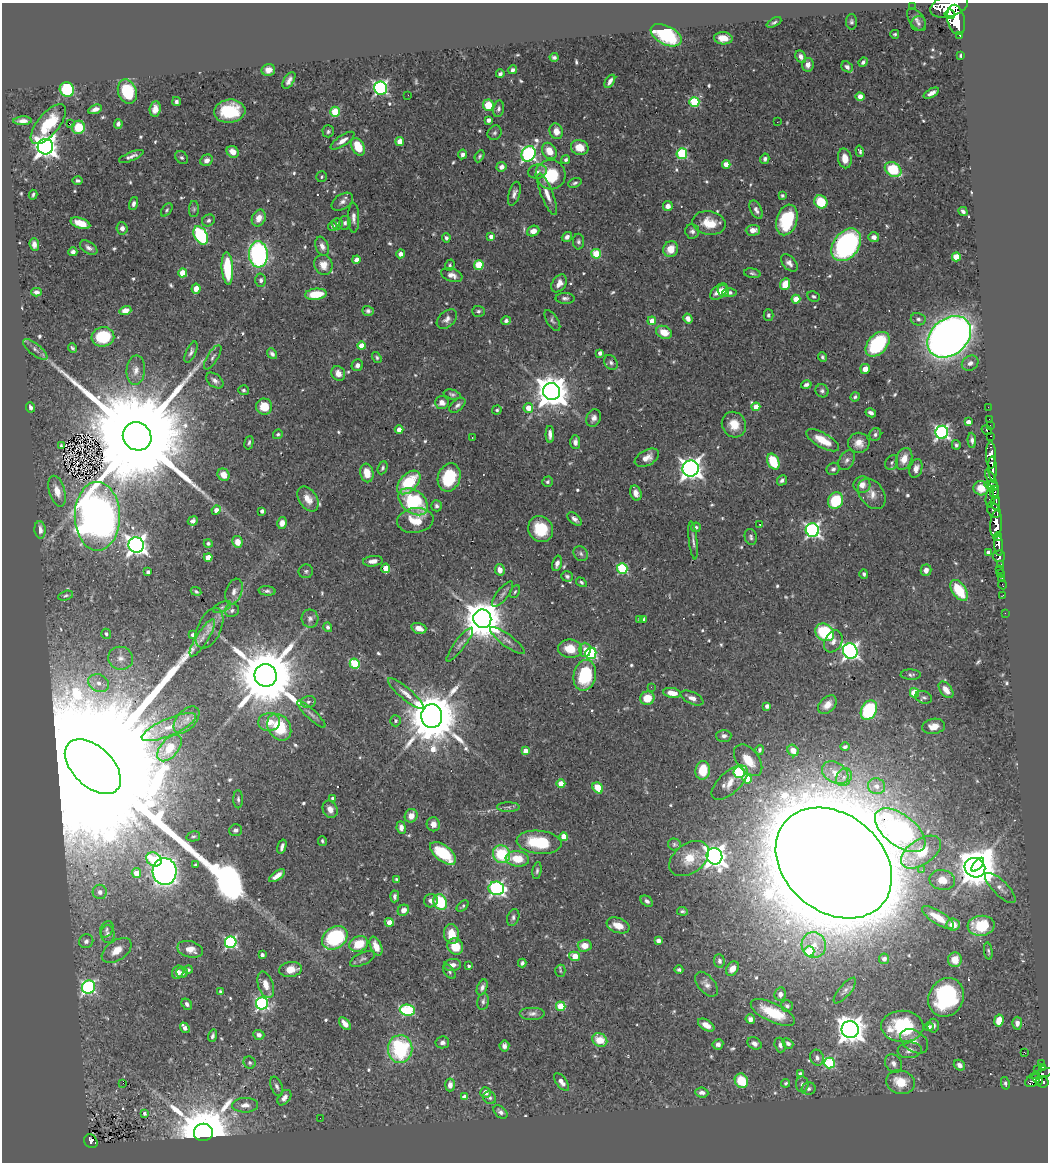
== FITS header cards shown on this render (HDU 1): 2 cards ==
NAXIS1  =                 1046
NAXIS2  =                 1160

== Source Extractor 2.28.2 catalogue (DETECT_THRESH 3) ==
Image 1046 x 1160 px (HDU 1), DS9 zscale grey, 1 PNG px = 1 image px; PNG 1050 x 1164 px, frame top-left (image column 1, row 1160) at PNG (2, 3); each listed source drawn as its Kron ellipse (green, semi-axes under 4 px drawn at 4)
Background 0.937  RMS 0.02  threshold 0.0608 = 3 sigma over >= 5 px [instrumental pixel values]
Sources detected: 661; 2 with non-positive FLUX_AUTO (blend fragments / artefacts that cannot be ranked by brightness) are neither listed nor drawn; of the other 659, the 500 brightest by FLUX_AUTO listed and drawn (159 fainter detections omitted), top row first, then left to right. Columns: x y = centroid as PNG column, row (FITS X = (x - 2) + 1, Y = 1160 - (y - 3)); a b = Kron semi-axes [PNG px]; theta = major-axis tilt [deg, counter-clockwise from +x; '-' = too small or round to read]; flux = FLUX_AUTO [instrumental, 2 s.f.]
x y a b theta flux
949 6 19 11 17 5100
912 7 2 2 - 8.7
950 14 5 4 - 1000
916 19 13 7 -56 7
956 20 15 8 -78 4000
774 22 8 4 26 2.9
851 22 8 5 90 3.2
918 24 8 7 - 4.5
895 34 4 3 - 2.6
666 35 17 9 -26 110
960 35 3 3 - 67
723 38 9 6 -4 14
961 56 4 3 - 2.4
554 57 4 3 - 3
801 57 6 5 - 7
863 62 5 4 - 3.3
808 65 7 6 - 9.1
847 67 6 5 - 6.2
268 70 7 6 - 9.9
513 70 4 4 - 3.2
500 74 4 3 - 3
289 80 9 5 58 7.2
610 81 7 4 56 6.1
380 88 6 6 - 320
67 89 7 7 - 75
127 91 12 9 -71 78
931 93 8 4 29 8.5
408 95 2 2 - 3
860 97 4 4 - 16
176 102 4 4 - 4.2
694 102 5 5 - 94
488 105 6 5 - 35
95 109 7 4 20 6.5
155 109 8 5 84 12
498 109 8 5 78 4.3
230 111 16 11 6 73
335 112 5 5 - 40
488 120 4 4 - 7.2
23 121 9 4 3 8.6
777 122 2 2 - 19
48 124 24 11 51 57
70 124 3 2 - 2.4
118 124 5 4 - 5.2
78 127 6 6 - 36
328 131 6 5 - 3.3
556 131 8 6 -72 12
495 133 7 6 - 3.7
343 141 14 5 34 9.8
400 141 4 4 - 15
45 147 8 7 - 1200
358 147 9 6 -62 35
580 147 9 7 -19 22
549 151 9 6 -56 19
860 151 6 3 -72 3.1
233 152 6 5 - 13
463 154 5 4 - 5
529 154 8 6 62 380
682 154 5 5 - 120
131 156 13 4 22 6.2
480 156 6 4 63 2.6
182 158 7 5 -42 3.4
845 158 10 6 -79 16
765 159 5 4 - 3.5
207 160 6 5 - 8.1
566 160 4 4 - 4
726 164 4 4 - 21
501 167 5 5 - 6.8
893 169 9 7 -35 70
537 171 9 7 12 5.4
551 175 15 14 - 64
321 177 5 5 - 2.5
78 181 5 4 - 3.4
575 183 7 4 21 3.2
514 194 12 5 74 6.1
547 194 22 6 -68 14
33 195 5 3 - 2.6
782 196 4 3 - 3.1
342 202 12 7 34 6.8
821 202 7 6 - 53
133 204 7 4 76 4.8
668 206 5 4 - 8.7
194 209 8 5 89 2.6
167 210 7 4 54 2.6
756 210 10 5 -63 7.1
963 211 5 3 - 4.6
259 218 8 6 66 14
354 218 15 5 -89 7.4
208 220 7 5 32 4
787 220 16 10 72 82
80 223 10 5 -18 25
345 223 7 6 - 4
709 223 17 11 -11 30
337 224 5 5 - 4.1
333 226 5 4 - 5.6
122 228 6 5 - 7.7
753 230 7 5 1 13
533 231 6 5 - 10
692 231 7 7 - 4.7
201 235 10 6 -61 150
491 236 4 4 - 6.7
567 237 5 4 - 5.7
874 237 5 5 - 6.9
446 238 4 4 - 3.4
579 242 8 5 -89 3.7
34 244 6 4 -85 6.6
846 245 18 12 53 290
322 246 10 6 -70 7.8
89 248 10 5 -33 5.3
671 249 8 7 - 21
73 252 4 4 - 5.2
258 254 13 9 -86 300
400 254 4 4 - 8.2
596 254 5 5 - 71
956 257 4 4 - 32
356 260 4 4 - 15
789 263 10 6 -47 6.6
323 265 10 9 - 17
450 265 6 4 71 2.5
479 265 5 5 - 60
227 268 16 5 -86 72
183 273 4 4 - 36
752 273 8 4 -9 3.1
452 275 11 6 -19 9.9
261 280 6 5 - 4.2
559 283 10 6 56 11
785 284 6 5 - 33
196 289 5 4 - 15
723 291 6 5 - 7.2
36 292 5 4 - 4.7
719 292 10 6 41 14
730 293 7 4 1 4.6
316 294 11 5 6 32
813 296 6 5 - 2.8
565 298 9 5 -1 4.3
796 299 4 4 - 30
125 311 6 4 16 11
368 311 6 5 - 3.8
478 311 6 5 - 3.3
768 315 6 5 - 2.9
447 319 12 8 42 7.4
688 319 5 4 - 7.5
918 319 7 6 - 4.5
506 321 4 4 - 4.3
552 321 12 5 -57 3.9
652 321 4 4 - 16
664 332 8 6 -25 23
103 337 11 9 7 64
949 337 24 18 40 1500
877 344 14 9 47 110
361 346 4 4 - 17
72 348 5 3 - 2.4
35 349 15 5 -38 6.5
191 352 11 5 66 4.8
600 353 4 3 - 6.2
272 354 6 4 -50 4.3
213 357 14 5 58 4.9
377 357 6 4 -54 2.5
822 357 5 4 - 2.9
611 362 8 6 -59 4.2
970 363 9 7 32 6.9
357 365 6 5 - 6
865 369 5 5 - 14
136 370 14 9 84 11
338 373 8 6 -57 11
215 380 10 6 -39 6.4
806 385 5 4 - 4.6
244 390 5 5 - 2.8
822 391 7 6 - 3.6
551 392 9 8 - 3200
452 394 8 5 -15 3.6
855 397 5 3 - 2.9
442 403 7 6 - 9.2
457 405 9 5 41 5.2
31 407 5 4 - 3.9
264 407 8 8 - 29
756 407 4 4 - 20
988 407 2 2 - 9.8
528 408 5 5 - 19
497 410 5 4 - 2.4
871 413 5 4 - 4.9
594 418 9 7 70 6.9
989 419 2 2 - 11
968 422 4 4 - 8.6
734 425 13 12 - 23
990 425 2 2 - 11
399 430 4 4 - 14
987 430 5 3 - 140
942 432 6 6 - 350
278 434 5 4 - 2.5
550 434 8 4 -89 8.1
875 434 6 6 - 4
137 436 14 13 - 80000
991 436 3 2 - 24
472 437 3 2 - 4.2
822 440 18 7 -30 28
972 440 7 4 -86 4.2
575 442 7 5 -89 7.5
249 443 7 4 75 3
859 443 10 10 - 14
956 445 5 4 - 2.6
61 446 4 3 - 2.6
991 455 13 5 -89 1300
647 458 13 7 28 14
904 459 11 7 68 18
847 460 10 7 57 5.7
773 462 8 5 -62 57
892 462 8 6 58 3.2
383 468 7 4 67 2.9
691 468 8 8 - 1100
992 468 12 4 -88 1600
833 469 7 6 - 4
916 469 9 6 72 9.6
367 473 9 6 -79 21
223 475 6 5 - 16
449 477 14 11 71 71
991 479 11 4 -63 600
782 480 5 4 - 4.2
409 482 14 8 46 67
548 482 5 5 - 3.7
862 485 8 8 - 10
991 486 7 3 -15 360
981 488 7 7 - 20
57 491 16 8 -74 14
994 492 7 4 -80 510
636 493 8 5 -71 8.9
872 494 17 12 -53 14
308 499 14 9 -56 15
990 499 9 4 87 230
836 501 8 7 - 66
413 502 16 11 -40 110
995 503 7 4 81 400
437 506 5 5 - 4.1
216 510 5 4 - 9.9
994 510 8 6 -55 1000
262 511 4 3 - 6.4
97 516 34 22 -89 2000
575 519 8 5 -40 5.8
415 520 18 12 8 31
193 521 5 4 - 4.1
282 523 6 5 - 9.3
996 524 14 6 85 2600
760 525 3 3 - 3.4
696 527 5 4 - 2.8
541 529 13 12 - 47
40 530 8 5 -86 8.5
812 530 7 6 - 410
751 537 8 6 -78 3.6
998 537 4 4 - 630
693 540 19 3 -83 5.1
237 542 6 5 - 12
208 543 4 4 - 2.9
136 545 8 7 - 920
998 545 11 4 -85 1400
989 552 4 3 - 6.1
581 554 8 6 -50 4.3
999 556 6 6 - 260
208 558 4 4 - 27
373 561 10 5 7 9
557 563 8 4 75 6.3
1000 565 3 3 - 190
386 568 5 4 - 24
622 569 5 5 - 130
999 569 2 2 - 9.5
500 570 6 5 - 11
926 570 6 5 - 8.8
306 571 7 6 - 3.4
148 572 4 4 - 4.6
864 574 5 4 - 3
1001 574 3 3 - 58
567 576 6 5 - 3.2
1002 578 2 2 - 8.2
581 582 6 4 -34 2.5
1002 585 4 2 - 14
959 590 12 6 -56 52
196 591 5 3 - 2.7
234 591 13 8 72 8.8
267 591 8 5 -5 3.9
515 592 7 4 61 2.4
503 594 15 5 52 6.1
1003 595 2 2 - 7.9
66 596 8 4 18 2.8
222 607 9 5 25 3.5
232 610 7 6 - 4
1005 613 2 2 - 8.5
310 619 9 8 - 6.6
482 619 9 9 - 5000
640 619 4 3 - 5
644 620 4 4 - 7.3
328 627 5 4 - 3.5
209 628 21 11 65 15
419 628 8 5 -16 13
825 632 10 8 -38 110
106 634 5 4 - 4.2
193 635 4 4 - 3.7
202 638 21 6 58 12
507 641 21 6 -37 9.4
833 641 11 8 60 8.8
460 645 21 5 53 6.7
570 649 12 9 -8 29
585 650 7 6 - 12
850 651 8 7 - 550
591 653 6 5 - 200
121 658 12 11 - 13
355 664 5 5 - 84
266 675 11 11 - 17000
585 675 15 11 77 78
911 675 10 5 -2 3.7
98 683 11 8 -24 12
651 687 2 2 - 3.6
946 690 9 5 -52 13
672 693 9 5 -10 16
914 693 4 4 - 45
406 694 23 6 -40 13
924 697 8 6 -18 4
647 698 7 6 - 28
692 698 12 6 -25 8.4
308 702 7 6 - 3.8
827 705 11 7 44 13
767 706 4 3 - 6.7
869 710 10 7 61 130
311 714 19 5 -43 6.4
432 716 12 10 -88 10000
186 720 16 9 48 12
395 721 5 5 - 3.8
269 722 11 9 8 16
934 726 11 7 10 15
169 727 29 8 23 26
279 727 14 11 -56 67
724 736 7 6 - 6
845 747 5 3 - 3.1
169 748 16 9 49 33
760 750 5 4 - 3.7
793 750 6 5 - 13
525 751 4 4 - 12
748 760 18 11 -52 30
93 767 34 20 -44 280000
703 770 9 7 82 43
739 772 6 5 - 130
835 773 14 10 -32 18
844 777 9 7 61 8.6
747 778 5 4 - 46
730 783 22 11 43 17
561 784 4 4 - 24
876 786 8 8 - 12
598 788 6 5 - 29
333 798 4 3 - 6.3
238 799 9 4 -89 3.6
508 807 11 5 0 4
330 809 9 7 -65 9.3
411 816 7 6 - 12
433 824 7 6 - 9.2
401 827 6 4 -83 7.1
236 830 7 5 17 4.4
900 830 29 15 -38 290
193 836 7 5 13 2.6
564 837 4 4 - 35
322 841 5 4 - 2.4
539 842 22 11 -6 76
674 844 6 6 - 3.1
282 847 7 3 74 5
921 852 22 12 34 57
443 853 15 8 -38 72
502 854 9 8 - 72
714 856 8 8 - 1000
689 858 22 14 36 33
517 859 12 7 -6 30
154 860 8 6 -35 59
834 863 64 48 -40 25000
196 865 3 3 - 3.7
978 865 8 4 49 1800
975 868 10 9 - 3400
922 870 4 4 - 2.8
165 871 13 12 - 800
537 871 9 4 81 3.2
136 873 5 4 - 25
277 876 9 4 36 11
396 879 4 3 - 2.3
942 880 13 10 -13 22
496 888 8 7 - 330
1000 888 20 7 -44 12
100 892 7 7 - 8.9
395 896 6 4 85 4.4
431 901 7 6 - 7.3
647 901 7 4 -35 4.9
440 902 8 6 -66 69
463 906 7 3 41 2.4
403 910 6 5 - 9.7
682 911 5 3 - 2.7
513 917 8 6 71 4.3
938 917 18 6 -32 27
389 922 4 4 - 16
618 925 12 7 -20 19
953 925 6 6 - 17
981 926 13 10 5 68
107 929 8 6 63 3.8
108 934 9 7 -85 6.3
451 934 10 7 -80 24
335 938 14 10 36 110
658 940 4 4 - 7.7
86 941 7 7 - 5.8
231 942 6 5 - 230
359 944 10 7 23 33
814 945 13 12 - 20
376 946 10 5 -66 14
455 946 8 7 - 31
585 946 7 6 - 18
190 949 13 8 -14 13
117 950 17 10 35 21
809 951 5 5 - 53
988 951 8 4 -81 2.9
262 955 4 3 - 4.6
574 956 5 4 - 42
362 959 13 6 24 4.7
884 959 5 5 - 4.8
955 960 7 7 - 18
719 961 7 5 -84 5.2
522 963 4 4 - 3.3
452 965 9 6 5 9
468 966 3 3 - 3.1
291 969 11 7 9 18
732 969 8 5 52 13
188 970 4 4 - 2.7
679 970 4 3 - 3.2
560 971 6 5 - 2.4
178 972 7 5 67 8.6
449 972 8 5 -54 3.1
182 973 5 5 - 4.8
706 984 14 8 -50 8.4
266 985 14 7 -72 15
89 987 7 6 - 290
482 987 8 5 67 5.5
845 991 16 6 50 5.6
220 992 4 3 - 3.3
780 994 7 5 80 6
946 997 20 17 61 150
483 1001 8 5 78 3.8
262 1003 6 6 - 280
187 1004 6 4 -51 4.8
561 1006 5 4 - 53
787 1006 6 6 - 2.9
407 1010 7 5 -5 130
532 1013 13 6 0 6.5
773 1013 24 9 -25 49
750 1019 5 4 - 7.1
999 1020 6 5 - 28
1017 1023 6 5 - 6.8
345 1024 7 4 -50 8.8
706 1025 9 5 -31 13
902 1026 21 15 -2 110
933 1026 7 5 87 6
929 1027 4 4 - 5.3
185 1028 6 4 -53 8.7
850 1029 8 8 - 1800
259 1035 6 5 - 5.8
212 1036 6 4 73 3.7
600 1040 8 6 -32 26
914 1041 15 10 -35 12
442 1042 7 6 - 5.5
754 1043 7 5 -32 6.2
788 1043 6 4 -41 4.4
718 1044 5 5 - 6.1
780 1045 7 5 -73 4.5
504 1046 5 5 - 6
400 1049 14 12 -89 130
910 1050 12 8 6 8.7
1024 1052 2 2 - 870
817 1058 8 6 -73 5.8
250 1063 6 5 - 3.2
829 1063 5 5 - 120
893 1063 10 8 -53 7.5
1042 1063 3 3 - 16
959 1065 6 5 - 6.1
1043 1067 4 3 - 110
1038 1069 2 2 - 7.2
800 1074 4 4 - 3.3
1042 1074 13 4 16 220
1038 1079 6 3 -46 310
741 1081 7 6 - 39
1033 1081 8 5 34 350
561 1082 10 5 -53 9.3
901 1082 15 11 -16 32
1042 1082 6 5 - 390
123 1083 3 2 - 2.5
786 1083 4 4 - 2.9
1005 1083 6 4 -78 2.9
802 1084 8 6 89 4.3
450 1085 6 5 - 8.2
277 1086 10 5 -68 5.2
808 1088 7 6 - 4.3
486 1092 5 5 - 9.9
702 1092 6 5 - 5.7
464 1097 4 4 - 14
284 1098 8 5 52 7.8
490 1098 7 6 - 3.7
245 1105 13 7 1 10
500 1112 8 5 -43 5.2
145 1113 4 3 - 5.2
320 1118 2 2 - 3.4
203 1132 9 8 - 13000
91 1141 7 6 - 78
At the frame edge (FLAGS 8, measured only in part): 1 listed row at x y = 949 6
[159 fainter detections neither listed nor drawn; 2 non-positive-flux detections neither listed nor drawn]